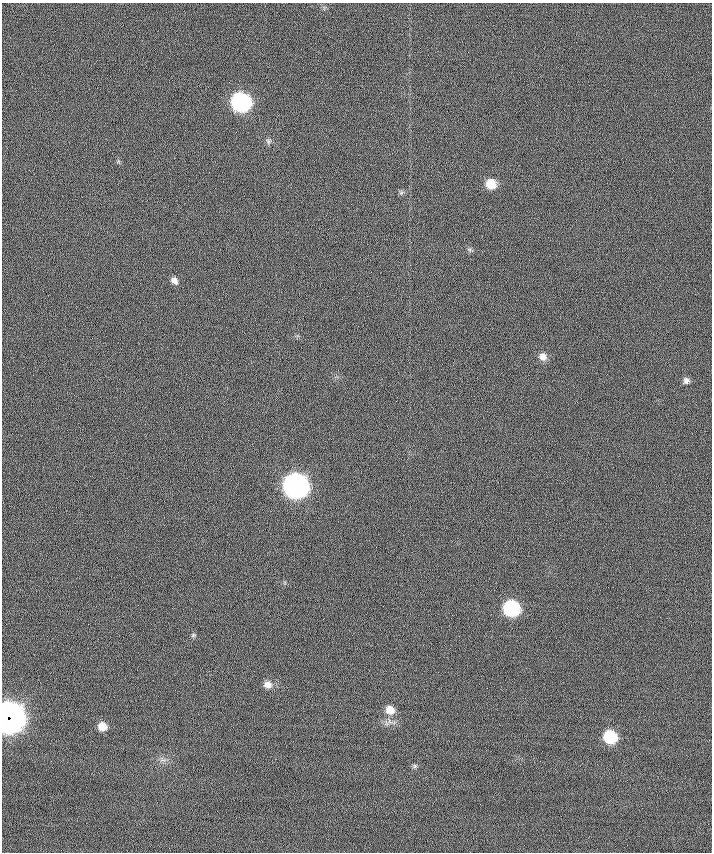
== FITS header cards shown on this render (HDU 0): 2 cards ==
NAXIS1  =                  710 /
NAXIS2  =                  850 /

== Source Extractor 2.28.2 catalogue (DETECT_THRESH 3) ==
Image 710 x 850 px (HDU 0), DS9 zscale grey, 1 PNG px = 1 image px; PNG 714 x 854 px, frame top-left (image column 1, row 850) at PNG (2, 3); no overlay
Background 0.13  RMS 9.1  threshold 27.2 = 3 sigma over >= 5 px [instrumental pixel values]
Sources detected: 18; all 18 listed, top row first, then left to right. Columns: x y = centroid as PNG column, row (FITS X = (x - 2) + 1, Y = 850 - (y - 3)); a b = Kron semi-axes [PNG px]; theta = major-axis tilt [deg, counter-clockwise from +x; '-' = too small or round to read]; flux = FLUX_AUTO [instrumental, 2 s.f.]
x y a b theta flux
241 102 11 10 - 1.6e+05
268 141 8 7 - 1.7e+03
491 184 10 9 - 1.1e+04
401 193 7 6 - 1.3e+03
469 249 7 4 -18 1.1e+03
174 281 9 7 -48 3.1e+03
543 356 9 8 - 4.1e+03
686 381 8 7 - 2.2e+03
296 486 12 11 - 5.0e+05
511 608 10 9 - 7.7e+04
193 635 6 5 - 9.6e+02
268 685 10 9 - 4.3e+03
390 710 10 9 - 7.1e+03
9 718 14 12 -64 1.1e+06
102 726 9 8 - 7.0e+03
610 737 10 9 - 3.4e+04
162 760 10 4 -5 1.7e+03
415 766 7 5 46 1.2e+03
At the frame edge (FLAGS 8, measured only in part): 1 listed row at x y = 9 718